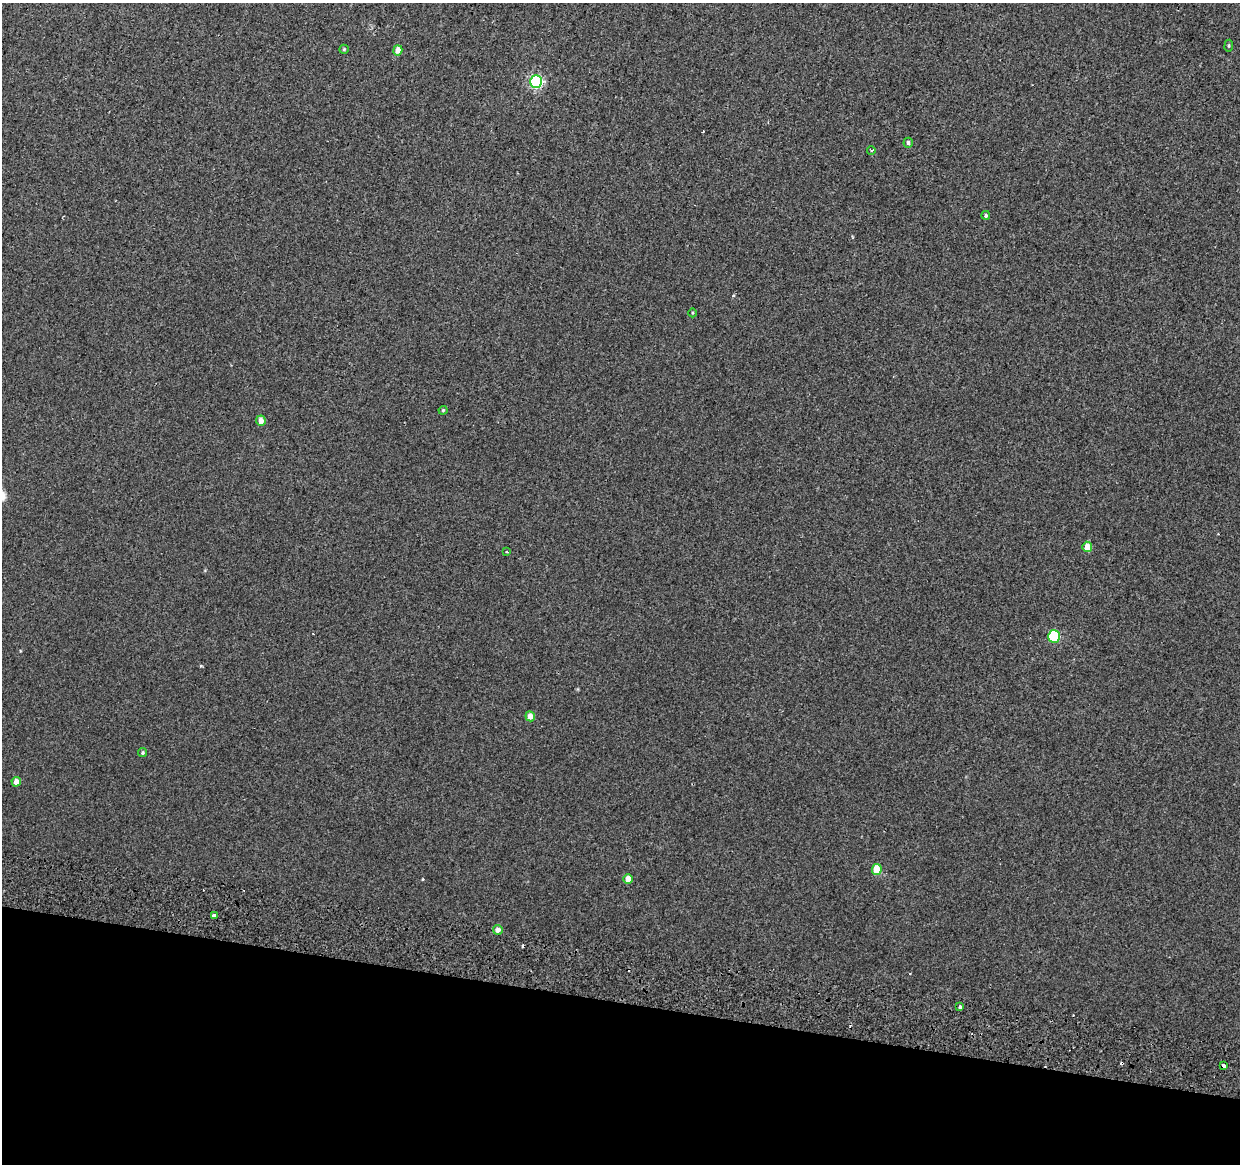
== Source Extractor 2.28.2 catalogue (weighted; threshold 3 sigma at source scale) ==
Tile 15 of 4 x 4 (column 3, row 4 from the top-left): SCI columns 2487-3724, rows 282-1443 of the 4984 x 5270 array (HDU 1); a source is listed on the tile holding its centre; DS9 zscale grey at full resolution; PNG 1242 x 1166 px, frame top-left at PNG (2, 3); each listed source drawn as its Kron ellipse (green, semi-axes under 4 px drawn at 4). Shown black and unused: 14% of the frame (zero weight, under 2 of 3 exposures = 3% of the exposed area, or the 3 px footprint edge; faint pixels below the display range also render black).
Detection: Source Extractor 2.28.2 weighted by HDU 2 'WHT'; one run over the whole footprint, this tile lists its part. Background 0.00417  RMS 0.0043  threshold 0.0193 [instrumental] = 3 sigma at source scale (4.5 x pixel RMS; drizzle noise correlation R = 1.50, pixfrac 1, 0.0396/0.0396 arcsec/px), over >= 5 px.
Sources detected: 28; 6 cosmic-ray / hot-pixel residue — neither listed nor drawn; the other 22 listed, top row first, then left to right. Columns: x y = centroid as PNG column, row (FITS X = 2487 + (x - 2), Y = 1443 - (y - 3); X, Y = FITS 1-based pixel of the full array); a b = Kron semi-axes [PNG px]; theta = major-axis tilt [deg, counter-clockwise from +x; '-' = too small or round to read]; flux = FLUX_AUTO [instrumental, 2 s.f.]
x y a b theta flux
1229 46 6 3 82 0.49
344 49 5 4 - 0.45
398 50 5 4 - 3.7
536 81 6 6 - 73
908 143 5 4 - 1
871 150 4 3 - 0.45
986 215 4 3 - 0.55
692 313 4 3 - 0.36
443 410 4 4 - 0.42
261 421 5 4 - 3.3
1087 547 5 5 - 4.9
507 552 3 2 - 0.35
1054 636 6 6 - 31
530 716 5 5 - 4.1
143 753 4 4 - 0.62
16 782 5 4 - 2.9
877 870 5 5 - 9.3
628 879 5 4 - 3.8
214 916 3 3 - 26
498 930 5 4 - 1.9
960 1007 4 3 - 2.1
1224 1066 4 3 - 10
Overlapping masked pixels (flux is a lower limit): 1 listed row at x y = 1224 1066